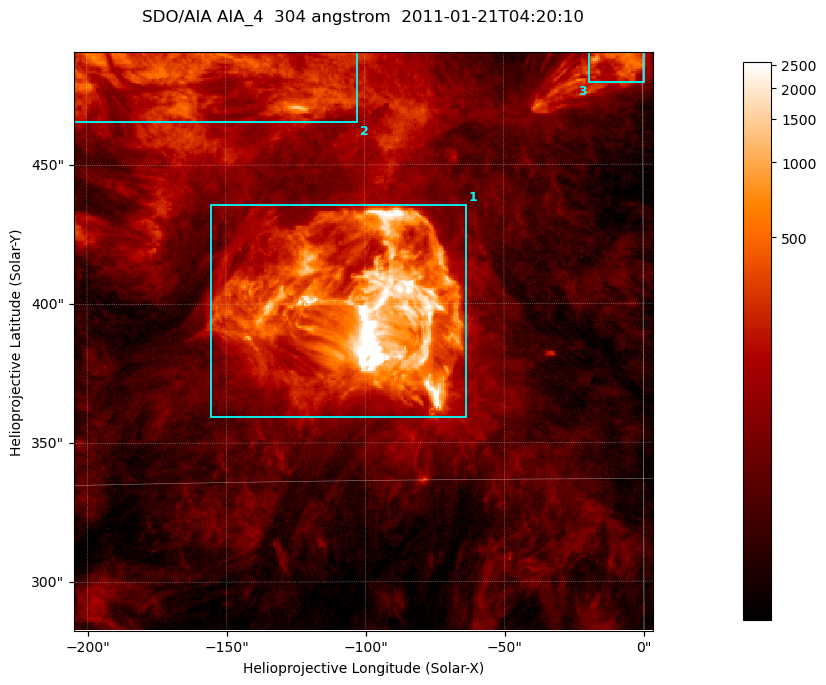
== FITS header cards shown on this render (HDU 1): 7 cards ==
TELESCOP= 'SDO/AIA '           / For AIA: SDO/AIA
INSTRUME= 'AIA_4   '           / For AIA: AIA_ATA1, AIA_ATA2, AIA_ATA3 or AIA_AT
WAVELNTH=                  304 / [angstrom] Wavelength
WAVEUNIT= 'angstrom'           / Wavelength unit: angstrom
DATE-OBS= '2011-01-21T04:20:10.413' / [ISO] Date when observation started; ISO 8
CTYPE1  = 'HPLN-TAN'           / CTYPE1; Typically HPLN
CTYPE2  = 'HPLT-TAN'           / CTYPE2; Typically HPLT

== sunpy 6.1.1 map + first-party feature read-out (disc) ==
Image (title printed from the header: SDO/AIA AIA_4  304 angstrom  2011-01-21T04:20:10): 347 x 347 px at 0.6 arcsec/px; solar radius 975 arcsec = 1625 px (partial field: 1.5% of the solar disc is inside the frame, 100% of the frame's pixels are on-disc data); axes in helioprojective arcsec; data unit not stated in the header (colour bar unlabelled)
Orientation: roll -0.132 deg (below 1 deg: not rotated)
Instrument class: DISC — disc imager (sunpy class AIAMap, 304 A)
Bright regions (active regions / flare kernels): reference = the on-disc median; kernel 3 px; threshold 5 sigma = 222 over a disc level ~61.2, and >= 1.15x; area >= 120 px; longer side >= 4 px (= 2.4 arcsec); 3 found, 3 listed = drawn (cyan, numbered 1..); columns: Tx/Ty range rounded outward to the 2 arcsec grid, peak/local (2 s.f.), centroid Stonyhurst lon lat
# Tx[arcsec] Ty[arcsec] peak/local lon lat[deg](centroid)
1 -156..-62 358..436 202 -6 +19
2 -206..-102 464..492 9.4 -10 +24
3 -20..2 480..492 14 -1 +25